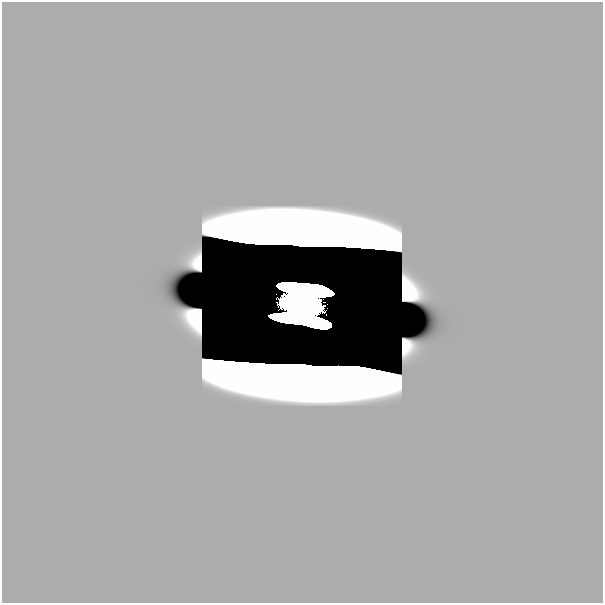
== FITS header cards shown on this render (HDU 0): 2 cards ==
NAXIS1  =                  601
NAXIS2  =                  601

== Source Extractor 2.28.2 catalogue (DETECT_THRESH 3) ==
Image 601 x 601 px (HDU 0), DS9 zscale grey, 1 PNG px = 1 image px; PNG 605 x 605 px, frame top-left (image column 1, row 601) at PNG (2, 2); no overlay
Background 0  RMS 2.2e-34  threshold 6.55e-34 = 3 sigma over >= 5 px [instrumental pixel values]
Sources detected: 3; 2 with non-positive FLUX_AUTO (blend fragments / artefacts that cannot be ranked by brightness) are not listed; the other 1 listed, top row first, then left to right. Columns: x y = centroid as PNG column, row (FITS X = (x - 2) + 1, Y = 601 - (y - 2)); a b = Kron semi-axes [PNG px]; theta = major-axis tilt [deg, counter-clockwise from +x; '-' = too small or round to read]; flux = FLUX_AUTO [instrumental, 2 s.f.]
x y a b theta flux
302 305 29 15 -8 32
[2 non-positive-flux detections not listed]